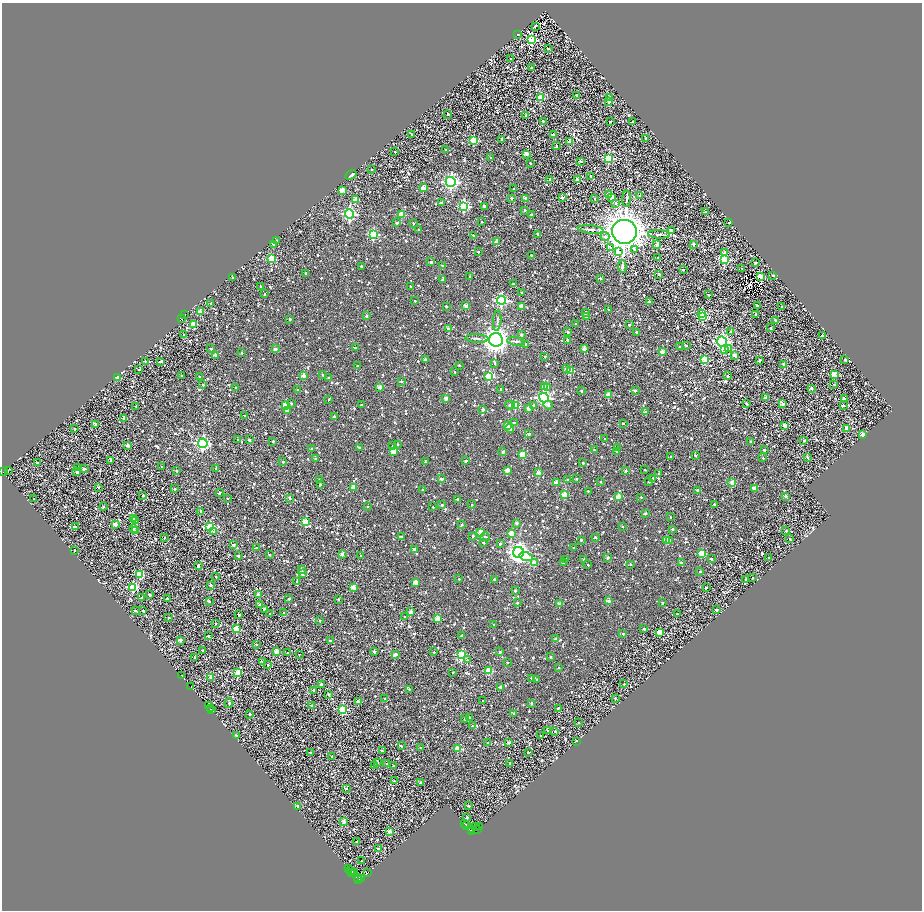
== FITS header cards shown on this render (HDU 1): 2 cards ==
NAXIS1  =                 1840
NAXIS2  =                 1816

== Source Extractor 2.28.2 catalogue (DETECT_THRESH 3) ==
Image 1840 x 1816 px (HDU 1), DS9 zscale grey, zoomed out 1/2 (1 PNG px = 2 x 2 image px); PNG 924 x 912 px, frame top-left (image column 1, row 1815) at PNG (2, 3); each listed source drawn as its Kron ellipse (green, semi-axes under 4 px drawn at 4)
Background 1.57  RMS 3.6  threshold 10.7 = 3 sigma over >= 5 px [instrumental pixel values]
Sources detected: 1917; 299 cannot appear on this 1/2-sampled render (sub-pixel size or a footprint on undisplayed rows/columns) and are neither listed nor drawn; of the other 1618, the 500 brightest by FLUX_AUTO listed and drawn (1118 fainter detections omitted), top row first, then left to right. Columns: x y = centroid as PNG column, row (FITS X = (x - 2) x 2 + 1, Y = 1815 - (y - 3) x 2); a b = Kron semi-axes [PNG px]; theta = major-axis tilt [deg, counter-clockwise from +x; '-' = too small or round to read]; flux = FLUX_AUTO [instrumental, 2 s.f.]
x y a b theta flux
535 26 3 2 - 2.6e+03
517 34 2 2 - 1.4e+03
532 40 3 3 - 5.4e+04
548 48 2 2 - 1.5e+03
511 59 2 2 - 9.2e+02
532 68 2 2 - 1.8e+03
577 95 2 2 - 1.9e+03
540 97 3 3 - 2.3e+04
610 97 2 2 - 1.0e+03
609 102 2 2 - 5.3e+03
448 114 2 2 - 9.3e+02
526 116 2 2 - 4.8e+03
543 121 2 2 - 1.6e+03
633 121 2 2 - 1.0e+03
610 122 2 2 - 1.1e+03
412 134 2 2 - 1.5e+03
553 135 2 2 - 4.3e+03
502 139 2 2 - 1.6e+03
646 139 2 2 - 3.2e+03
474 140 3 3 - 3.3e+04
570 141 3 2 - 6.4e+03
556 146 2 2 - 1.7e+03
446 149 2 2 - 8.6e+02
395 152 2 2 - 1.2e+03
526 154 3 2 - 7.8e+03
491 158 2 2 - 1.4e+03
608 158 3 3 - 6.1e+04
580 161 3 2 - 2.0e+03
530 163 2 2 - 1.1e+03
372 169 2 2 - 1.3e+03
351 175 6 3 32 1.3e+03
591 176 2 2 - 1.9e+03
550 179 2 2 - 2.3e+03
577 179 2 2 - 6.9e+03
451 182 5 5 - 1.7e+05
423 188 3 2 - 1.2e+04
514 189 2 2 - 1.4e+03
342 190 2 2 - 1.2e+04
609 194 2 2 - 8.6e+03
639 196 2 2 - 2.6e+03
511 198 2 2 - 3.6e+03
525 198 2 2 - 1.8e+03
562 198 2 2 - 4.1e+03
595 198 2 2 - 1.2e+03
612 198 2 2 - 8.2e+03
627 199 8 3 89 1.2e+03
355 200 2 2 - 6.5e+03
441 203 2 2 - 1.6e+03
616 203 3 2 - 8.6e+02
464 206 4 3 - 7.4e+04
484 206 2 2 - 2.4e+03
525 210 2 2 - 1.1e+03
706 212 2 2 - 1.4e+03
349 214 4 4 - 1.0e+05
531 214 2 2 - 1.9e+03
401 215 3 2 - 1.7e+04
482 222 2 2 - 1.1e+03
397 223 2 2 - 1.7e+03
413 223 2 2 - 1.7e+03
729 223 2 2 - 1.1e+03
419 230 2 2 - 1.2e+03
591 230 13 3 -6 2.1e+03
671 230 2 2 - 4.4e+03
624 232 12 12 - 1.4e+06
373 234 3 3 - 5.6e+04
538 234 2 2 - 2.9e+03
659 234 11 3 -3 1.6e+03
473 236 3 2 - 1.8e+03
605 237 4 4 - 1.7e+03
277 241 2 2 - 2.4e+03
497 241 2 2 - 9.8e+03
273 244 2 2 - 2.4e+03
657 244 3 2 - 4.1e+03
693 244 2 2 - 1.6e+03
610 248 4 3 - 1.3e+03
635 249 4 3 - 9.2e+02
478 252 2 2 - 1.0e+03
618 252 3 3 - 5.3e+03
725 252 3 2 - 3.1e+03
531 255 2 2 - 8.6e+02
658 258 2 2 - 9.8e+02
271 259 3 3 - 3.4e+04
724 259 3 3 - 4.9e+04
431 262 2 2 - 4.3e+03
755 263 2 2 - 1.9e+03
361 266 2 2 - 1.8e+03
443 266 2 2 - 1.3e+03
622 266 6 3 -85 1.1e+03
742 269 2 2 - 1.2e+03
683 270 2 2 - 1.6e+03
305 273 2 2 - 1.4e+03
659 274 2 2 - 2.8e+03
773 275 2 2 - 9.3e+02
470 277 2 2 - 1.4e+03
761 277 3 2 - 1.5e+04
233 278 2 2 - 2.7e+03
600 278 2 2 - 1.4e+03
442 280 2 2 - 1.1e+03
513 284 2 2 - 1.3e+03
260 286 2 2 - 1.9e+03
411 287 2 2 - 9.7e+02
522 292 2 2 - 1.0e+03
265 294 2 2 - 1.0e+03
709 295 2 2 - 1.8e+03
501 300 4 4 - 1.0e+05
415 301 2 2 - 9.3e+02
649 301 2 2 - 1.3e+03
211 303 2 2 - 1.1e+03
757 305 2 2 - 1.2e+03
446 306 2 2 - 1.7e+03
466 306 2 2 - 8.0e+03
521 306 2 2 - 9.1e+03
782 306 2 2 - 1.3e+03
608 309 2 2 - 9.0e+02
200 312 3 2 - 1.6e+04
586 312 2 2 - 3.3e+03
702 313 3 3 - 1.5e+04
185 314 2 1 - 9.1e+02
756 314 2 2 - 1.7e+03
366 316 2 2 - 2.0e+03
586 316 2 2 - 3.1e+03
703 317 3 3 - 4.6e+04
181 319 4 2 - 1.0e+03
290 319 2 2 - 1.8e+03
775 320 2 2 - 1.4e+03
497 321 10 2 86 1.2e+03
194 324 3 2 - 1.6e+04
576 324 2 2 - 9.5e+02
629 325 2 2 - 2.5e+03
771 328 2 2 - 9.1e+02
448 329 3 2 - 3.3e+03
568 332 2 2 - 2.2e+03
636 332 2 2 - 9.5e+02
730 332 3 3 - 8.5e+02
184 335 2 2 - 9.6e+02
521 335 2 2 - 3.7e+03
822 335 2 2 - 2.4e+03
477 338 12 2 -3 1.5e+03
496 340 7 7 - 5.3e+05
567 340 2 2 - 1.7e+03
516 341 8 3 -8 1.2e+03
722 341 5 5 - 1.5e+05
526 344 2 2 - 1.0e+03
686 345 2 2 - 8.8e+02
679 347 2 2 - 1.2e+03
355 348 3 2 - 9.3e+02
584 348 2 2 - 8.2e+03
211 349 2 2 - 1.5e+03
275 349 2 2 - 5.5e+03
729 349 3 2 - 1.2e+04
725 350 3 2 - 8.2e+03
662 352 2 2 - 9.9e+03
242 353 2 2 - 1.7e+03
215 355 2 2 - 4.7e+03
734 355 3 2 - 6.3e+03
545 356 2 2 - 9.5e+02
425 359 2 2 - 2.7e+03
705 359 3 2 - 2.3e+04
845 359 2 2 - 2.0e+03
760 360 3 2 - 1.1e+03
145 361 2 2 - 1.3e+03
161 361 3 2 - 1.6e+03
494 363 3 2 - 1.7e+03
459 365 2 2 - 1.0e+03
784 365 2 2 - 5.5e+03
357 366 3 2 - 8.6e+02
139 369 2 2 - 9.1e+02
566 369 2 2 - 1.6e+03
570 371 3 3 - 2.2e+04
454 372 2 2 - 1.1e+03
834 374 3 3 - 2.0e+04
304 375 2 2 - 6.6e+03
323 375 2 2 - 9.6e+02
182 376 2 2 - 9.8e+02
489 376 3 3 - 3.6e+04
728 376 2 2 - 4.7e+03
200 377 2 2 - 1.1e+03
118 378 2 2 - 7.6e+03
328 378 2 2 - 1.0e+03
401 381 2 2 - 2.7e+03
203 385 2 2 - 1.1e+03
834 385 2 2 - 9.2e+02
380 387 2 2 - 8.4e+03
544 387 3 2 - 9.2e+03
547 387 2 2 - 4.3e+03
236 388 2 2 - 1.2e+03
811 388 2 2 - 3.9e+03
500 389 2 2 - 1.1e+03
298 390 2 2 - 1.2e+03
581 391 2 2 - 1.9e+03
635 391 2 2 - 1.5e+03
608 395 2 2 - 1.3e+04
446 398 2 2 - 6.3e+03
544 398 5 4 - 1.2e+05
765 398 2 2 - 9.9e+02
844 398 3 2 - 2.8e+03
329 399 2 2 - 1.2e+03
291 403 3 3 - 9.6e+02
746 404 2 2 - 1.3e+03
783 404 3 2 - 7.1e+03
361 405 2 2 - 1.7e+03
510 405 5 3 - 1.0e+03
534 405 2 2 - 2.6e+03
548 405 5 4 - 2.5e+03
843 405 2 2 - 1.9e+03
136 406 2 2 - 1.1e+03
286 406 3 3 - 3.3e+04
515 406 3 3 - 2.9e+04
483 409 2 2 - 4.6e+03
528 409 3 2 - 6.3e+03
287 411 4 3 - 1.1e+03
645 412 2 2 - 3.8e+03
245 415 2 2 - 1.1e+03
334 416 2 2 - 2.2e+03
124 419 3 2 - 4.3e+03
514 423 2 2 - 1.2e+03
623 423 2 2 - 1.2e+03
96 425 2 2 - 6.7e+03
507 426 2 2 - 1.5e+04
784 426 2 2 - 6.5e+03
509 428 5 3 - 4.2e+03
847 428 3 2 - 1.4e+04
74 429 2 2 - 1.1e+03
529 434 2 2 - 1.4e+03
862 434 2 2 - 7.0e+03
605 439 2 2 - 1.7e+03
238 440 2 2 - 1.6e+03
249 440 2 2 - 3.0e+03
273 441 2 2 - 1.4e+03
750 441 2 2 - 9.1e+02
804 441 3 2 - 1.7e+03
203 443 5 4 - 1.3e+05
398 444 4 3 - 1.5e+03
128 445 2 2 - 5.0e+03
393 446 3 3 - 8.9e+02
359 447 4 2 - 1.2e+03
617 448 2 2 - 1.2e+03
312 449 2 2 - 1.7e+03
594 450 2 2 - 8.6e+02
764 450 2 2 - 2.1e+03
393 451 4 2 - 1.6e+04
503 452 2 2 - 4.3e+03
616 452 2 2 - 1.4e+03
523 454 3 3 - 1.8e+04
695 455 2 2 - 1.3e+03
671 457 2 2 - 9.5e+02
763 458 2 2 - 9.4e+02
808 458 2 2 - 2.4e+03
315 459 2 2 - 1.0e+03
111 460 2 2 - 1.2e+03
425 461 4 2 - 8.7e+02
466 461 2 2 - 1.8e+03
283 462 2 2 - 1.2e+03
37 463 2 2 - 1.1e+03
583 463 2 2 - 1.3e+03
162 467 2 2 - 1.8e+03
78 468 3 2 - 9.0e+02
216 468 2 2 - 1.8e+03
84 469 2 2 - 3.7e+03
8 470 3 1 - 1.9e+03
507 470 2 2 - 9.4e+03
645 470 2 2 - 1.1e+03
177 471 2 2 - 2.5e+03
626 471 2 2 - 4.2e+03
3 472 2 1 - 2.5e+03
77 472 2 2 - 3.7e+03
539 473 2 2 - 9.5e+03
658 474 2 2 - 8.9e+02
653 478 2 2 - 9.7e+02
442 479 3 2 - 3.9e+03
576 479 2 2 - 1.4e+03
320 480 3 2 - 2.0e+03
568 480 2 2 - 3.4e+03
600 482 2 2 - 8.6e+02
649 482 2 2 - 1.1e+03
732 482 2 2 - 9.2e+03
556 483 2 2 - 7.0e+03
320 484 2 2 - 1.1e+03
99 487 2 2 - 1.0e+03
354 487 2 2 - 7.7e+03
754 488 2 2 - 8.1e+03
175 489 2 2 - 1.0e+03
422 489 2 2 - 9.6e+02
697 490 2 2 - 2.7e+03
588 491 2 2 - 9.6e+02
219 493 2 2 - 2.2e+03
564 494 2 2 - 1.5e+04
143 495 2 2 - 1.5e+03
786 496 2 2 - 2.3e+03
618 497 2 2 - 9.2e+03
641 497 2 2 - 1.1e+03
290 498 2 2 - 1.6e+03
34 499 2 2 - 1.1e+03
227 499 2 2 - 8.8e+02
457 499 2 2 - 1.6e+03
714 504 2 2 - 1.0e+03
442 505 2 2 - 1.4e+03
471 505 2 2 - 9.5e+02
104 506 2 2 - 1.6e+03
367 507 2 2 - 8.7e+02
433 507 2 2 - 9.2e+02
201 511 2 2 - 2.9e+03
645 513 3 2 - 1.3e+03
671 517 2 2 - 9.0e+02
134 518 2 2 - 4.5e+03
136 520 2 2 - 1.6e+03
305 522 3 2 - 1.5e+04
517 523 2 2 - 3.6e+03
115 524 2 2 - 8.0e+03
461 525 2 2 - 1.3e+03
622 526 2 2 - 1.2e+03
75 527 2 2 - 1.1e+03
210 527 3 3 - 3.6e+04
133 528 2 2 - 4.6e+03
672 529 2 2 - 2.1e+03
136 531 2 2 - 9.4e+03
786 531 2 2 - 8.7e+02
214 532 3 2 - 5.5e+03
481 532 2 2 - 1.4e+04
511 534 2 2 - 1.5e+04
401 536 2 2 - 1.3e+03
473 536 2 2 - 2.0e+03
485 537 5 3 - 1.3e+03
595 537 2 2 - 2.1e+03
164 538 2 2 - 1.0e+03
790 539 2 2 - 1.4e+03
581 540 2 2 - 1.1e+03
666 540 3 2 - 1.6e+04
670 540 3 3 - 1.0e+03
483 543 2 2 - 1.1e+03
500 544 2 2 - 1.5e+03
233 545 3 2 - 2.7e+03
257 548 2 2 - 1.2e+03
574 548 2 2 - 1.2e+03
414 549 2 2 - 3.2e+03
75 550 2 2 - 1.2e+03
518 552 5 5 - 3.6e+05
701 553 3 3 - 1.9e+04
342 554 2 2 - 4.7e+03
269 555 2 2 - 8.5e+02
238 556 2 2 - 1.7e+03
361 556 2 2 - 9.9e+02
526 557 6 4 -17 9.5e+03
608 557 2 2 - 3.9e+03
769 558 2 2 - 2.0e+03
566 559 2 2 - 9.9e+02
584 559 2 2 - 2.2e+03
711 559 2 2 - 2.0e+03
534 563 3 3 - 1.2e+04
563 563 3 2 - 1.1e+03
681 563 2 2 - 2.3e+03
630 564 2 2 - 1.4e+03
198 565 3 2 - 1.3e+03
588 565 2 2 - 1.3e+03
302 569 2 2 - 6.2e+03
700 571 2 2 - 1.4e+03
302 574 2 2 - 2.6e+03
140 575 4 3 - 3.1e+04
216 577 2 2 - 1.4e+03
752 578 2 2 - 8.7e+02
459 579 2 2 - 8.6e+02
494 579 2 2 - 2.0e+03
746 579 2 2 - 2.4e+03
297 581 2 2 - 2.2e+03
415 582 2 2 - 1.1e+04
211 585 2 2 - 3.0e+03
133 587 3 3 - 4.3e+04
353 587 2 2 - 1.2e+04
706 587 2 2 - 1.3e+03
515 591 2 2 - 2.6e+03
258 594 2 2 - 3.0e+03
150 595 2 2 - 2.7e+03
141 597 3 2 - 1.8e+03
167 598 2 2 - 1.7e+03
289 599 2 2 - 2.1e+03
338 599 2 2 - 9.5e+02
209 601 2 2 - 1.6e+03
608 601 2 2 - 5.6e+03
517 603 2 2 - 1.6e+03
663 603 2 2 - 1.3e+03
559 604 2 2 - 7.3e+03
260 605 2 2 - 5.0e+03
264 609 2 2 - 1.6e+03
143 610 2 2 - 1.7e+03
716 610 2 2 - 2.5e+03
135 611 2 2 - 1.7e+03
411 612 2 2 - 9.8e+03
284 613 2 2 - 1.5e+03
270 614 2 2 - 1.3e+03
677 614 2 2 - 9.9e+02
239 615 2 2 - 2.5e+03
405 617 2 2 - 1.4e+03
168 618 2 2 - 9.4e+02
437 618 2 2 - 1.4e+04
319 621 2 2 - 8.9e+02
215 624 2 2 - 1.8e+03
494 624 2 2 - 8.9e+02
237 629 3 3 - 2.0e+04
644 629 2 2 - 2.4e+03
660 632 3 3 - 2.2e+04
623 634 2 2 - 2.4e+03
461 635 3 2 - 1.0e+03
208 636 3 2 - 1.8e+03
556 639 2 2 - 4.4e+03
181 640 2 2 - 5.8e+03
330 641 2 2 - 1.0e+03
256 644 2 2 - 1.8e+03
203 650 2 2 - 2.1e+03
276 651 2 2 - 1.1e+04
374 651 2 2 - 4.5e+03
434 652 2 2 - 1.0e+03
500 652 2 2 - 2.8e+03
288 653 2 2 - 1.1e+03
299 654 2 1 - 1.2e+03
395 655 3 2 - 4.0e+03
462 655 3 3 - 5.4e+04
195 657 2 2 - 8.5e+02
550 657 2 2 - 1.2e+03
467 660 3 3 - 1.3e+03
263 662 2 2 - 5.0e+03
507 663 2 2 - 9.3e+02
268 665 2 2 - 8.7e+02
559 668 2 2 - 9.4e+02
489 671 3 3 - 2.6e+04
453 672 2 2 - 9.7e+02
238 673 3 3 - 2.3e+04
182 676 2 1 - 4.2e+03
211 677 2 2 - 7.1e+03
531 678 2 2 - 1.3e+03
537 680 2 2 - 8.5e+02
321 684 3 2 - 3.1e+03
624 684 2 2 - 1.2e+03
191 687 2 1 - 9.2e+02
500 687 2 2 - 3.4e+03
409 689 2 2 - 9.1e+02
314 690 2 2 - 4.0e+03
328 694 2 2 - 1.9e+03
615 698 2 2 - 1.3e+03
384 699 2 2 - 9.6e+02
483 701 2 2 - 1.1e+03
358 702 2 2 - 6.3e+03
229 703 5 3 - 1.2e+03
532 703 2 2 - 1.2e+03
208 706 2 1 - 8.5e+02
312 706 2 2 - 1.4e+03
558 708 2 2 - 9.6e+02
210 709 2 1 - 8.2e+03
343 709 3 3 - 4.8e+04
212 710 4 1 - 3.2e+03
514 713 2 2 - 2.3e+03
250 714 2 2 - 1.3e+03
469 717 2 2 - 1.7e+03
465 719 2 2 - 2.5e+03
578 722 2 2 - 1.3e+03
472 726 2 2 - 8.5e+02
548 730 2 2 - 1.5e+03
555 731 2 2 - 2.1e+03
236 735 3 2 - 1.3e+03
541 735 2 2 - 1.4e+03
576 741 2 2 - 8.5e+02
508 742 2 2 - 3.8e+03
488 743 2 2 - 1.7e+03
401 746 2 2 - 1.1e+03
420 748 2 2 - 1.1e+03
458 749 3 3 - 1.8e+04
382 751 2 2 - 1.1e+03
528 752 2 2 - 1.9e+03
310 753 2 2 - 9.4e+02
332 756 2 2 - 1.3e+03
377 762 2 2 - 3.0e+03
510 763 2 2 - 1.1e+03
386 764 2 2 - 1.8e+03
375 766 2 2 - 8.5e+02
393 766 2 2 - 1.2e+03
394 781 2 2 - 1.2e+03
420 783 2 2 - 2.5e+03
346 788 2 2 - 9.4e+02
298 806 2 2 - 3.0e+03
469 806 2 2 - 1.4e+03
467 817 2 2 - 2.0e+03
344 821 2 2 - 6.8e+03
465 824 2 1 - 1.5e+03
467 826 3 2 - 1.4e+04
476 827 2 1 - 1.9e+03
480 827 4 1 - 4.4e+03
472 829 3 1 - 2.9e+03
477 829 2 1 - 3.9e+03
389 831 3 2 - 8.0e+03
472 832 2 1 - 1.6e+03
357 841 2 2 - 8.9e+02
378 849 2 2 - 4.4e+03
361 861 2 2 - 9.4e+02
348 869 2 1 - 2.1e+03
351 871 2 1 - 5.2e+03
352 872 2 1 - 5.1e+03
355 873 4 2 - 3.5e+03
367 873 2 2 - 1.7e+04
358 877 2 1 - 7.0e+03
362 878 2 1 - 1.4e+03
358 880 3 2 - 3.0e+03
At the frame edge (FLAGS 8, measured only in part): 1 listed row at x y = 3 472
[1118 fainter detections neither listed nor drawn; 299 sub-pixel or undisplayed-footprint detections neither listed nor drawn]